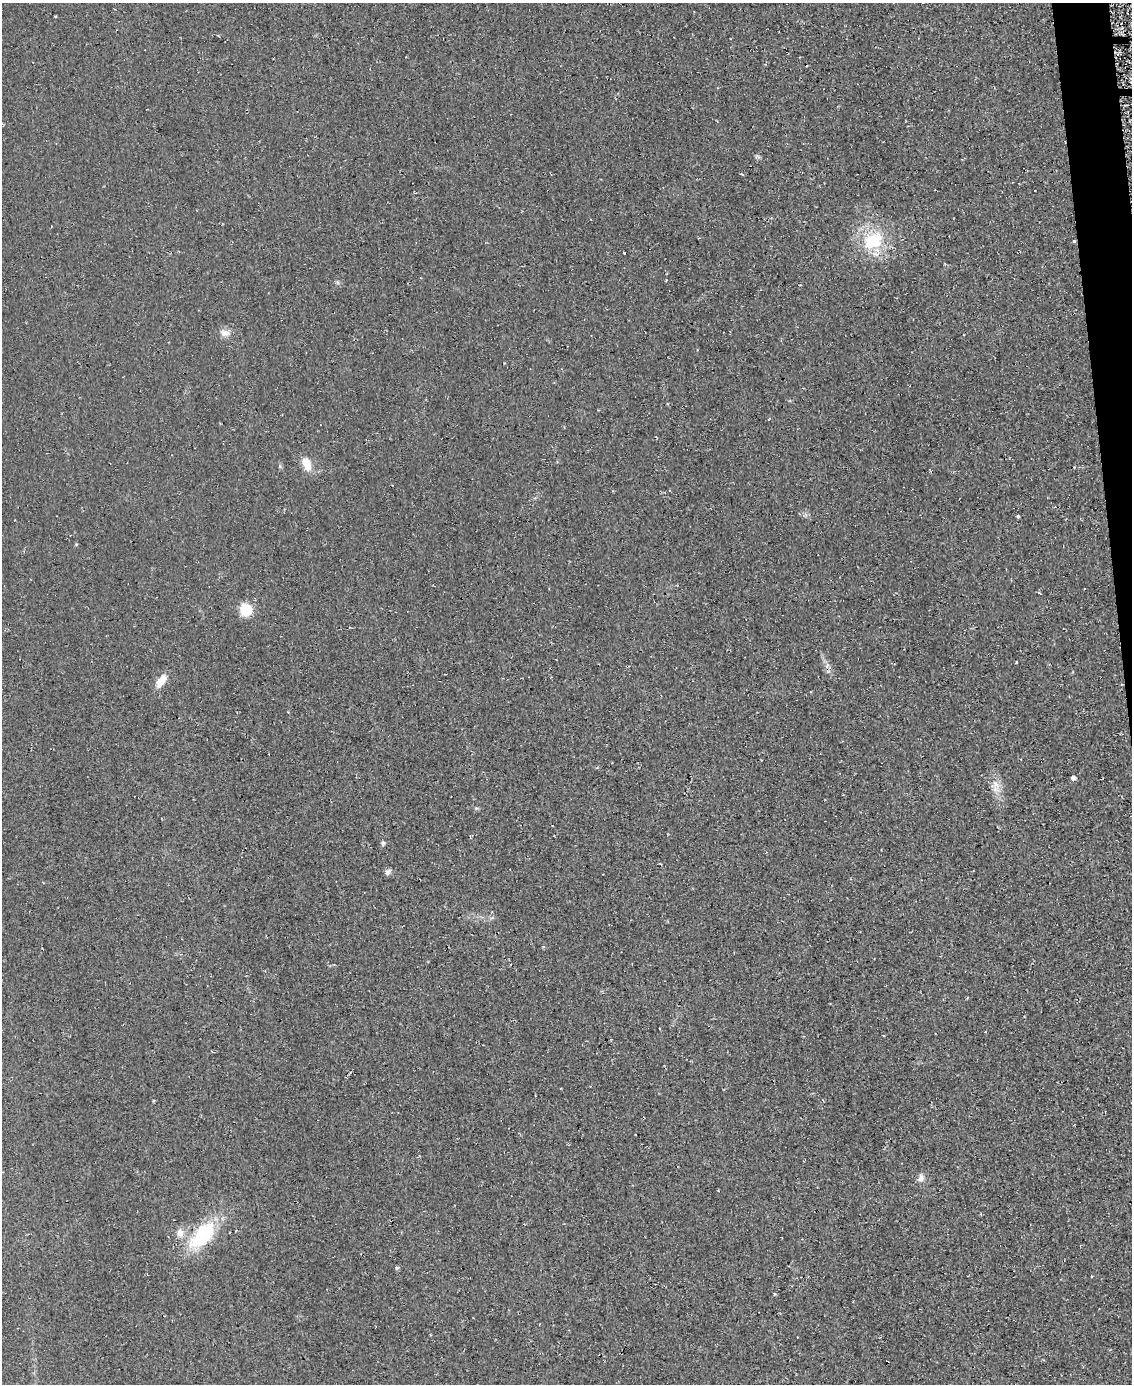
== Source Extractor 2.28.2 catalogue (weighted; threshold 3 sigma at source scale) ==
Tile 6 of 4 x 3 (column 2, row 2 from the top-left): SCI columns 1141-2270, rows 1555-2936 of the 4561 x 4553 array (HDU 1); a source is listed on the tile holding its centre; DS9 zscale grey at full resolution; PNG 1134 x 1386 px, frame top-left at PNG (2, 3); no overlay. Shown black and unused: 2% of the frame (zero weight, under 2 of 3 exposures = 3% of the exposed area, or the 3 px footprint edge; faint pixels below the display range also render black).
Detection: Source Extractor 2.28.2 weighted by HDU 2 'WHT'; one run over the whole footprint, this tile lists its part. Background 0.0474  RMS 0.013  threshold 0.0589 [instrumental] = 3 sigma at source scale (4.5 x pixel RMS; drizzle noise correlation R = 1.50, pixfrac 1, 0.05/0.05 arcsec/px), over >= 5 px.
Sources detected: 18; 1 inside a brighter listed object's ellipse — not listed separately; the other 17 listed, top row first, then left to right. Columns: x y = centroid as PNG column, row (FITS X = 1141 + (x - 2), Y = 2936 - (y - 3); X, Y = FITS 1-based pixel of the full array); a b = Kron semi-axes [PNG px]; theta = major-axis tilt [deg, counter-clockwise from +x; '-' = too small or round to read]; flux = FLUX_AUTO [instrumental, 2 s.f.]
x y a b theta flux
873 240 31 23 28 63
1074 241 3 3 - 2.4
225 333 15 9 -7 8.6
307 464 19 10 -70 16
280 466 6 4 -89 1.9
1018 516 3 3 - 3.4
246 609 14 13 - 26
161 681 15 8 56 17
1073 777 4 4 - 4.8
995 784 13 9 -53 11
383 843 6 5 - 3
387 872 8 6 73 4.2
921 1178 9 7 61 6.2
981 1214 5 3 - 1.1
202 1235 43 21 48 79
397 1267 6 4 1 1.6
775 1294 4 3 - 1.2
Overlapping masked pixels (flux is a lower limit): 1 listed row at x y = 1074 241